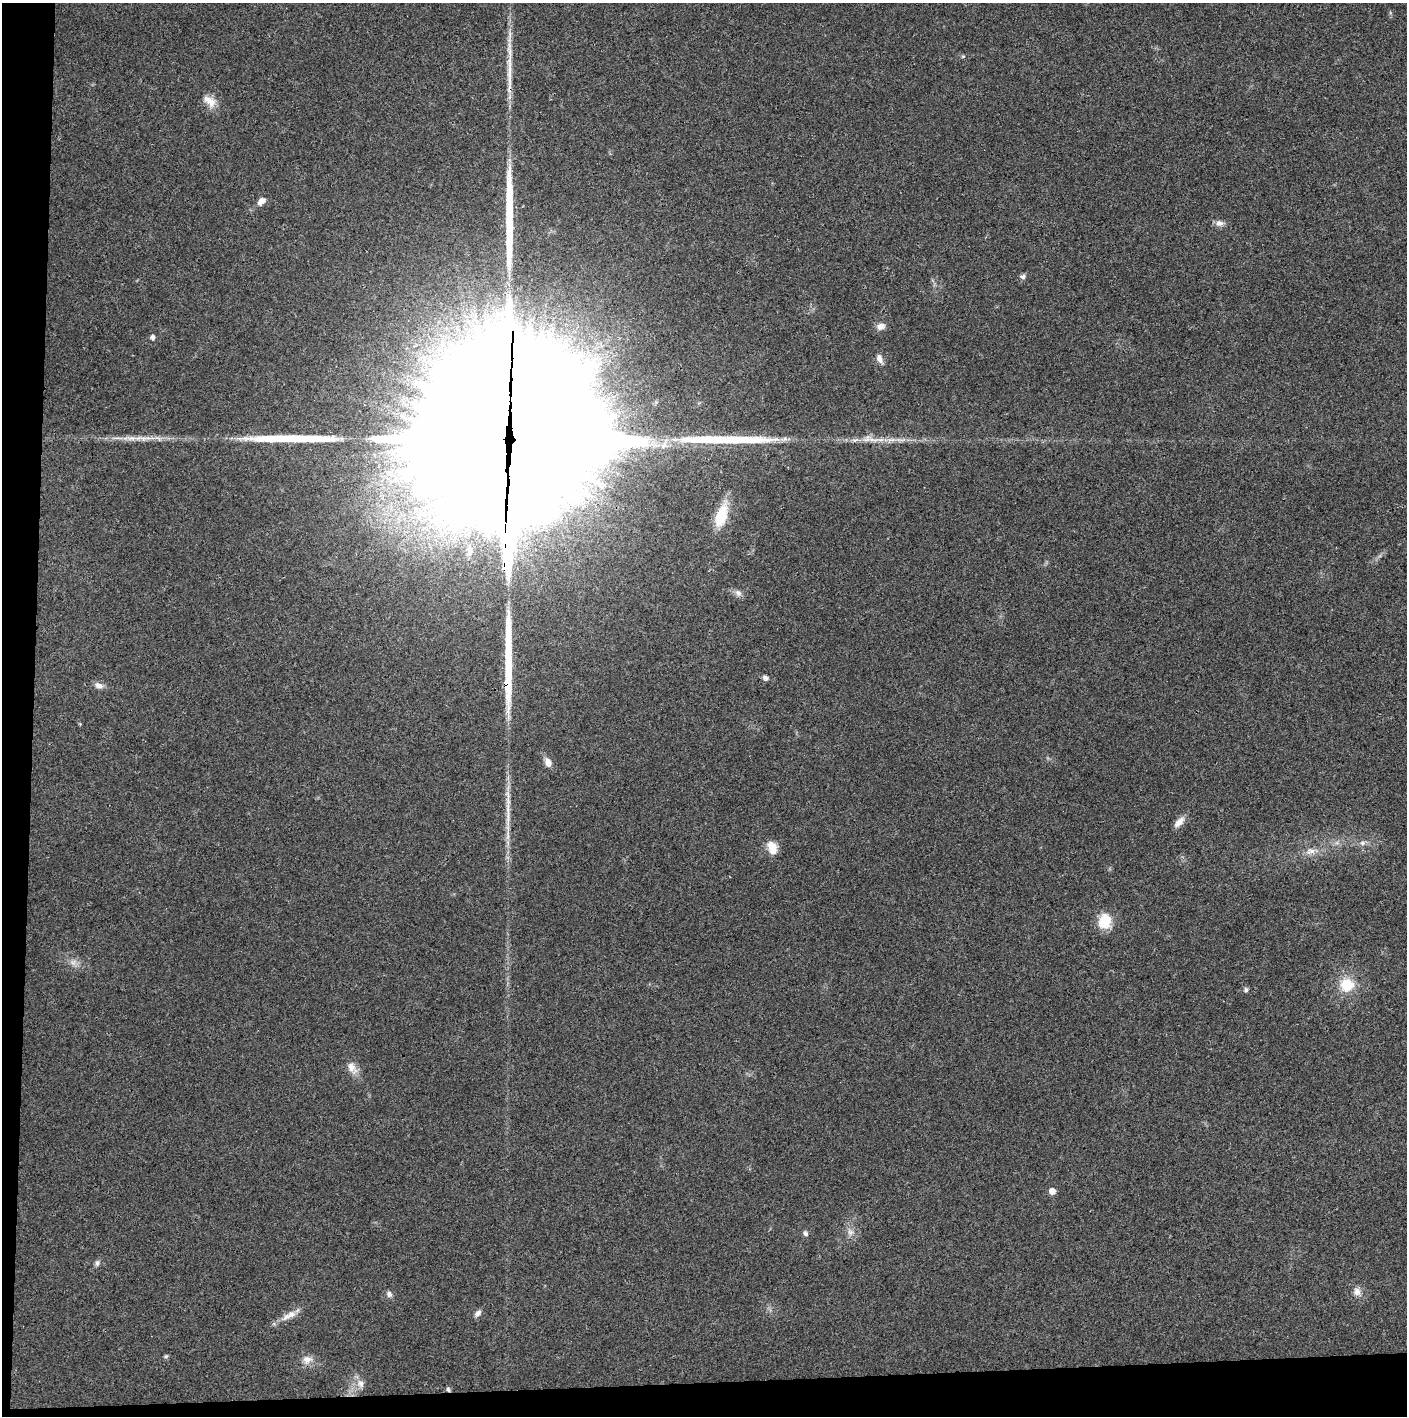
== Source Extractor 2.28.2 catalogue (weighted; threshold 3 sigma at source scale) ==
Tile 7 of 3 x 3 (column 1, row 3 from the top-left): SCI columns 4-1408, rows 2-1415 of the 4220 x 4242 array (HDU 1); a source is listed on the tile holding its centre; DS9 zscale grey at full resolution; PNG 1409 x 1418 px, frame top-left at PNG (2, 3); no overlay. Shown black and unused: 5% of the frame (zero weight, under 3 of 4 exposures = <1% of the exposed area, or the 3 px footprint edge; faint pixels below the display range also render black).
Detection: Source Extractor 2.28.2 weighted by HDU 2 'WHT'; one run over the whole footprint, this tile lists its part. Background 0.0191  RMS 0.0051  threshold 0.0231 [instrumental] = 3 sigma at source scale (4.5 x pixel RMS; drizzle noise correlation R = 1.50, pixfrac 1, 0.05/0.05 arcsec/px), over >= 5 px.
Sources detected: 51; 5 inside a brighter object's white glare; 6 long thin detections or spike segments (spike, bleed or trail) — not listed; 1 inside a brighter listed object's ellipse — not listed separately; the other 39 listed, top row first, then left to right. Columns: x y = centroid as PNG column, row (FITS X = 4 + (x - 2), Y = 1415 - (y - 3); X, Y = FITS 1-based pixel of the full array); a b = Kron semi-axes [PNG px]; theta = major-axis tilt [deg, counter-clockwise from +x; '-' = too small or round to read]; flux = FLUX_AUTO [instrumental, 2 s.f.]
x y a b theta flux
963 56 5 3 - 0.55
210 101 20 11 -39 5.6
261 201 11 7 43 3
1219 223 11 8 -6 2.5
1023 276 7 6 - 1.4
881 326 10 8 11 3.1
152 337 5 5 - 1.6
879 359 13 7 -64 2.5
131 438 15 6 4 3.7
520 439 98 86 4 29000
873 440 18 5 -11 3.8
664 445 18 9 64 5.1
721 516 22 11 71 18
469 551 13 7 79 2.6
738 593 10 7 -45 2.2
765 678 8 6 -42 1.4
99 685 12 7 -18 2.6
548 762 11 8 -71 3.3
1179 822 16 7 47 3.7
1362 843 8 6 0 1.6
772 846 13 12 - 5.6
1311 851 14 7 6 3.6
1105 921 19 15 77 11
73 962 8 5 30 1.9
1347 985 16 15 - 13
1246 990 6 5 - 1.2
352 1068 19 10 -57 4.7
1052 1191 5 5 - 3.9
850 1232 8 8 - 2.2
805 1233 8 5 -58 1.2
97 1263 8 6 72 1.4
1357 1292 10 10 - 3.1
389 1294 8 7 - 1.7
478 1313 10 7 46 2
289 1315 24 8 29 5.3
166 1356 6 5 - 0.8
307 1359 13 11 9 3.9
361 1384 11 8 -67 2.8
448 1389 6 5 - 0.98
Overlapping masked pixels (flux is a lower limit): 2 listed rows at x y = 520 439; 448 1389